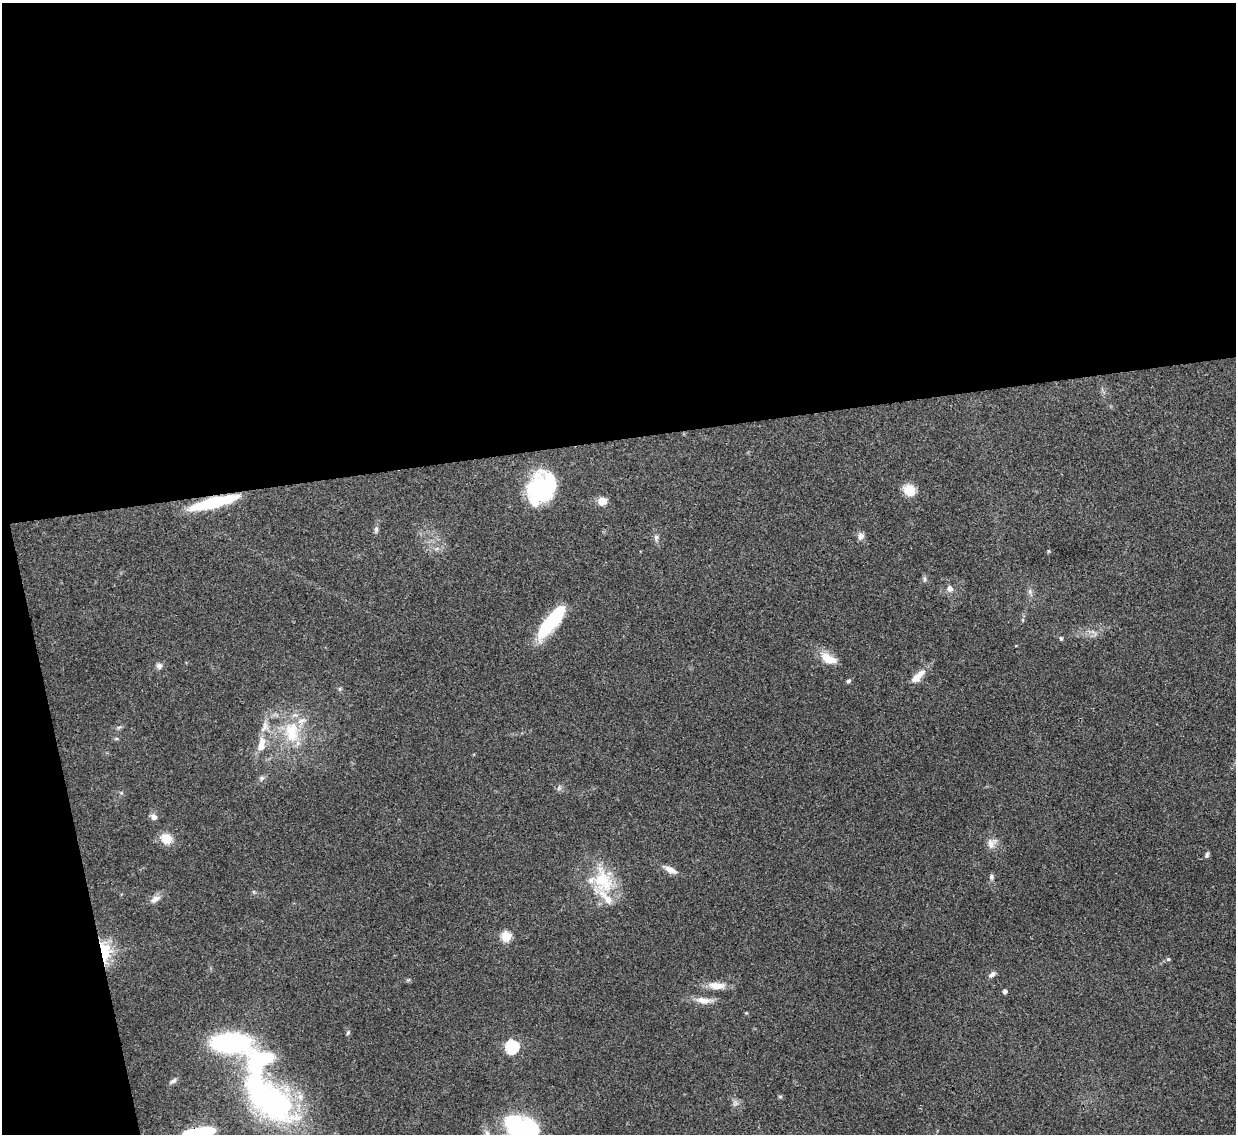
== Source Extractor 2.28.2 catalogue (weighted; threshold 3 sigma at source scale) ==
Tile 1 of 4 x 4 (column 1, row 1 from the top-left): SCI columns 1-1234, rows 3536-4667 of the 4937 x 4921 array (HDU 1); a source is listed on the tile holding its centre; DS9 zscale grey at full resolution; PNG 1238 x 1136 px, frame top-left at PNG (2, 3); no overlay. Shown black and unused: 42% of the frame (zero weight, under 3 of 4 exposures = <1% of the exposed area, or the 3 px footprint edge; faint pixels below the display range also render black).
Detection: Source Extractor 2.28.2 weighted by HDU 2 'WHT'; one run over the whole footprint, this tile lists its part. Background 0.0961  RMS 0.0062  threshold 0.028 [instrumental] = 3 sigma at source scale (4.5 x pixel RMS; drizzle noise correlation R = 1.50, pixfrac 1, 0.05/0.05 arcsec/px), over >= 5 px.
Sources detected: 60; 3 inside a brighter object's white glare — not listed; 6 inside a brighter listed object's ellipse — not listed separately; the other 51 listed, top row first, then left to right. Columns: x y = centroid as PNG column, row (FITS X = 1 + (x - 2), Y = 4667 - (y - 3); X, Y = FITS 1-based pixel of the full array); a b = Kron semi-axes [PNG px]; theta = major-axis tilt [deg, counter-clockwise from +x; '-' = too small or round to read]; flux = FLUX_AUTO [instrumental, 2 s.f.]
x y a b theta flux
543 487 35 29 64 59
909 490 13 11 -33 10
602 501 8 7 - 8.1
214 502 49 9 15 44
376 529 10 5 89 1.8
861 536 10 8 81 2.9
656 538 9 6 83 2
1048 551 6 4 -89 0.65
924 579 8 4 90 1.3
950 589 8 7 - 3
1030 592 8 5 -80 1.8
548 624 38 12 59 33
1061 638 5 4 - 0.93
828 658 24 10 -26 10
159 666 8 8 - 2.4
918 676 22 8 44 7.5
848 681 5 5 - 1.2
340 689 6 4 -72 0.91
119 727 7 4 18 1.1
264 727 19 9 70 6.8
292 732 33 21 -86 30
116 739 6 4 1 0.87
261 746 11 9 -82 4.8
262 778 8 6 47 1.7
559 788 6 5 - 1.4
154 817 8 7 - 3
166 839 14 12 -40 9
991 843 15 12 48 5
1207 855 8 5 70 1.4
670 870 17 6 -25 5.3
991 877 7 6 - 1.6
603 881 38 29 -85 33
254 892 6 3 -71 0.77
155 899 13 8 32 4.1
506 937 5 5 - 35
104 952 13 7 -83 63
1168 959 6 5 - 1
992 974 10 6 40 2.2
408 980 6 4 18 0.82
717 986 22 9 -4 7.8
1005 991 4 4 - 2.1
703 1000 21 9 -8 6.8
746 1013 4 4 - 0.58
348 1033 7 4 63 1.1
512 1047 6 6 - 81
173 1081 11 5 34 2
780 1097 6 4 0 0.82
270 1099 80 38 -41 160
735 1103 8 6 45 1.9
520 1128 32 21 -26 82
195 1133 32 12 14 32
Overlapping masked pixels (flux is a lower limit): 3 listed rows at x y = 214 502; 104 952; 195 1133
Isophote crosses this tile's border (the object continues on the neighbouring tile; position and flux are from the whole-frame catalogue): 2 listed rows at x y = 520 1128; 195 1133